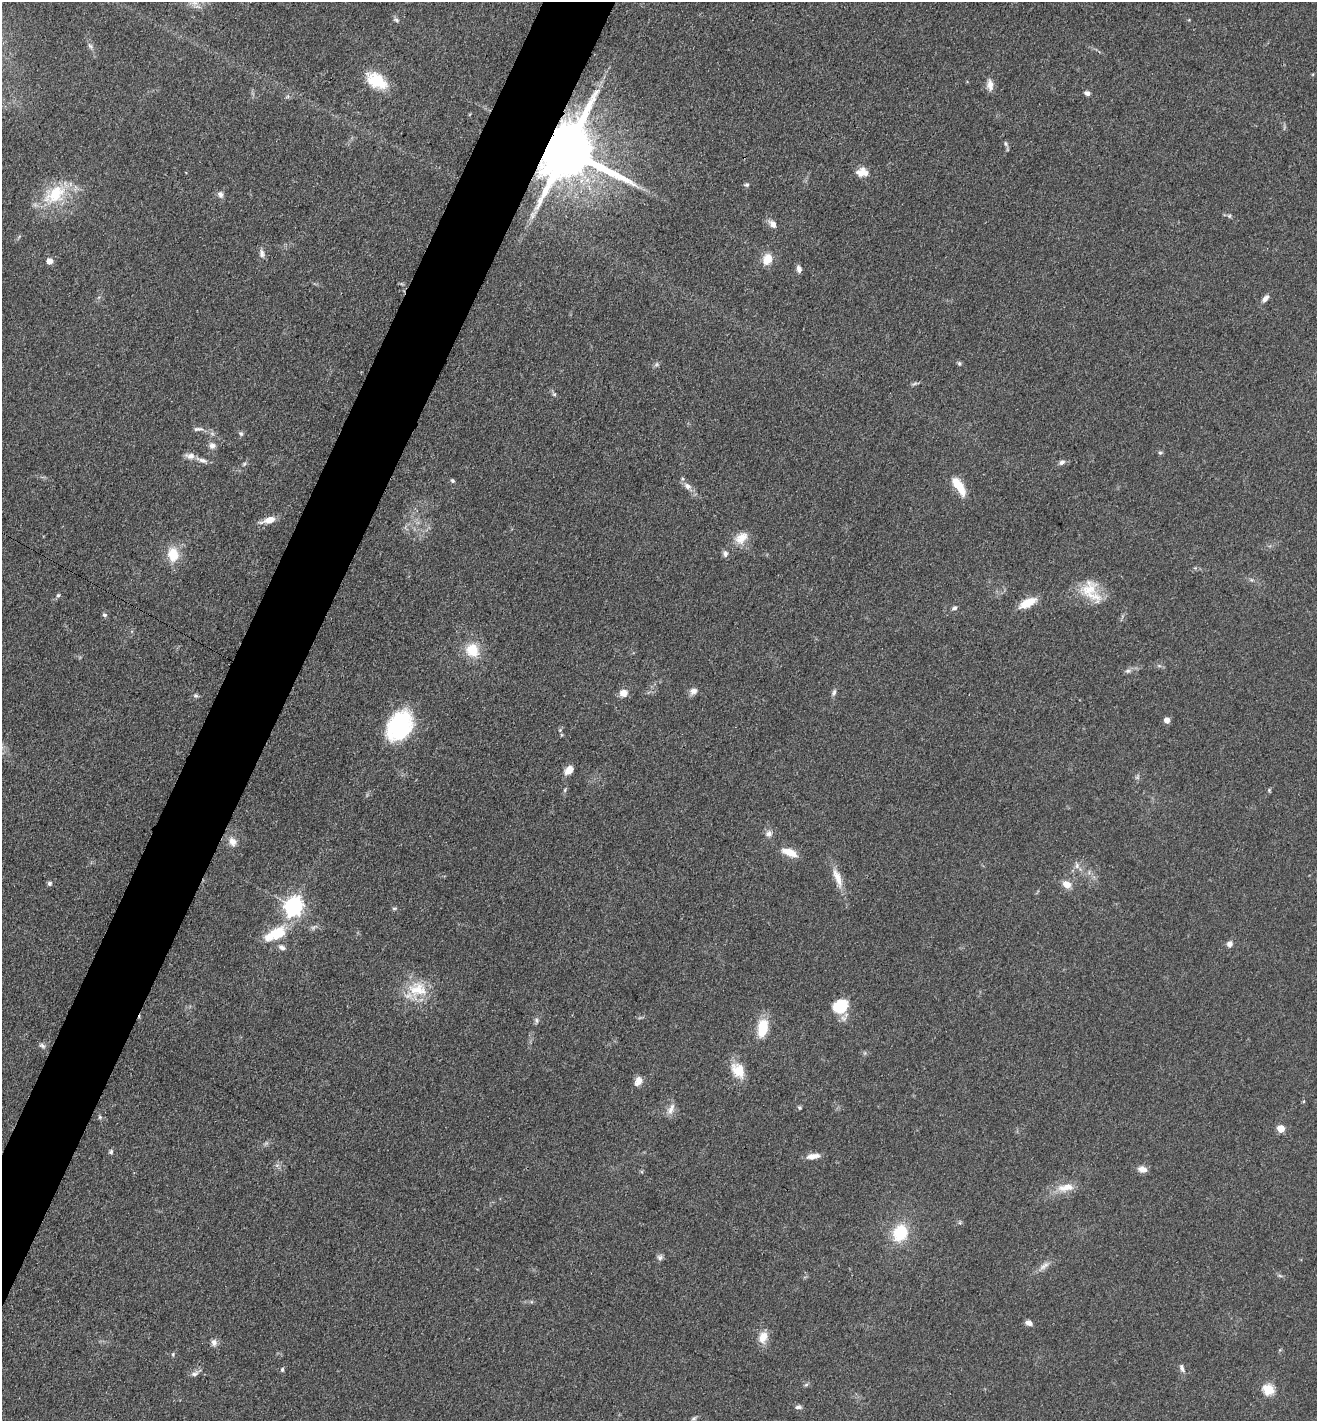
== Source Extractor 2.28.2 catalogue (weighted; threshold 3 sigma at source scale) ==
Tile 7 of 4 x 4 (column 3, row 2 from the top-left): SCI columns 2932-4246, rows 2945-4363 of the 5880 x 5796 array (HDU 1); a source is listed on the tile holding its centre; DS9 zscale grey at full resolution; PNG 1319 x 1423 px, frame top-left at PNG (2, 2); no overlay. Shown black and unused: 5% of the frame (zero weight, under 3 of 4 exposures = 2% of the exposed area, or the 3 px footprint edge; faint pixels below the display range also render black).
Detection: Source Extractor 2.28.2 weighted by HDU 2 'WHT'; one run over the whole footprint, this tile lists its part. Background 0.0639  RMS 0.0058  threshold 0.026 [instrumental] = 3 sigma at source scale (4.5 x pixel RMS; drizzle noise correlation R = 1.50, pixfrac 1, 0.05/0.05 arcsec/px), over >= 5 px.
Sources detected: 96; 1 inside a brighter listed object's ellipse — not listed separately; the other 95 listed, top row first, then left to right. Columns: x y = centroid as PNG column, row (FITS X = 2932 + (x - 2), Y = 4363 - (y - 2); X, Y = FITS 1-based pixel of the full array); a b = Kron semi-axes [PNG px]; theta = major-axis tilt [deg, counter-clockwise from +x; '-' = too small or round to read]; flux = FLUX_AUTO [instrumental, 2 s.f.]
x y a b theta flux
396 20 9 5 -34 1.4
90 46 10 5 -52 1.7
376 81 26 15 -32 18
990 85 15 7 -86 3.9
1087 93 6 5 - 2
1006 144 8 5 -71 1.2
567 150 16 15 - 5800
862 172 16 11 -4 6
747 185 6 5 - 1.1
55 194 36 21 35 27
220 194 9 7 -65 2.2
533 214 17 7 52 3.9
1229 216 6 5 - 1
773 224 11 7 -48 3.5
262 253 11 7 -77 2.6
767 259 13 10 67 8
49 261 5 5 - 5.5
799 269 9 6 -75 2.2
1265 298 10 6 52 2.7
959 363 7 5 -88 0.97
657 364 6 5 - 1.1
914 384 8 3 19 1.2
554 394 6 5 - 1
198 429 14 5 4 2.2
241 434 7 6 - 1.2
212 446 9 8 - 2.8
1160 453 6 5 - 0.95
190 456 14 8 -6 3.3
1062 462 8 5 33 1.9
244 464 6 4 46 0.93
452 480 5 5 - 1
688 486 10 7 -32 3.1
959 486 24 9 -57 13
269 520 15 7 16 7.1
741 538 20 14 44 8.2
173 554 17 12 -81 13
725 554 9 6 87 1.9
1091 591 34 19 -58 17
58 595 5 4 - 0.92
1027 603 20 8 26 11
954 608 7 5 16 1.3
104 615 6 5 - 1.2
472 650 16 15 - 15
1128 671 7 5 20 1.5
693 691 10 8 33 2.9
834 692 10 5 74 1.6
623 693 9 8 - 4.9
195 696 7 6 - 1.2
1167 720 5 5 - 3.6
399 726 35 24 59 52
561 735 5 3 - 0.57
569 770 11 8 47 5.2
1269 790 5 5 - 0.7
769 833 9 8 - 2.7
232 842 13 9 -69 4.5
789 852 21 8 -21 7.5
1077 866 8 6 89 2.1
838 878 28 9 -68 8.3
49 883 6 5 - 1.4
1067 884 11 9 -30 4.8
293 906 7 7 - 280
394 908 6 4 0 0.84
276 934 23 11 26 22
1230 944 7 6 - 2.6
282 947 9 6 -33 2.3
417 989 28 22 -1 20
840 1006 18 14 36 17
536 1020 8 5 -84 1.4
763 1028 19 10 80 16
42 1046 9 6 -30 1.6
738 1070 20 14 -55 12
638 1081 12 9 69 3.9
799 1108 5 5 - 0.93
671 1109 16 6 66 3.6
100 1117 6 5 - 1.1
1281 1129 5 5 - 13
111 1152 6 6 - 1.1
813 1156 16 6 8 4.7
1142 1169 11 8 -12 3.9
1066 1187 26 11 8 9
900 1233 12 10 66 30
660 1257 8 7 - 1.8
1044 1266 16 7 35 3.6
1280 1276 6 4 -19 0.94
1029 1323 9 6 -20 2.5
763 1337 14 10 65 7.2
214 1342 9 7 -87 2.5
173 1354 5 4 - 0.69
1182 1368 11 6 -70 2
282 1370 5 4 - 0.98
195 1374 11 6 26 2.2
806 1385 7 4 20 0.91
1268 1390 6 5 - 36
798 1407 8 5 4 1.5
693 1419 8 5 36 1.3
Overlapping masked pixels (flux is a lower limit): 1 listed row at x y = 567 150